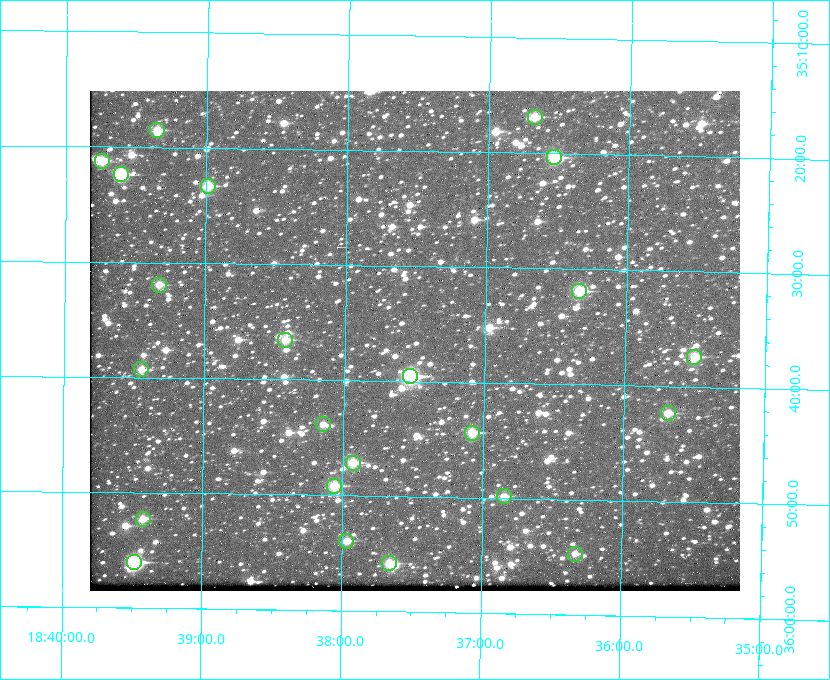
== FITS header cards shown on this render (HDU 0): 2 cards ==
NAXIS1  =                  650 / Width of table row in bytes
NAXIS2  =                  500 / Number of rows in table

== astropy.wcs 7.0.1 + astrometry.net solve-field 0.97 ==
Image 650 x 500 px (HDU 0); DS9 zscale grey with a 90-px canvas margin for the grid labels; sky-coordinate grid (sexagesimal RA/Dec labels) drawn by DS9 from the SOLVED WCS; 23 Tycho-2 reference stars matched to detected sources circled (green)
Header WCS: none
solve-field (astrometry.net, Tycho-2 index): SOLVED blind (the file carries no WCS)
Solved WCS: RA---TAN-SIP/DEC--TAN-SIP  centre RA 18:37:30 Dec +35:36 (279.38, +35.61 deg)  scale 5.22 arcsec/px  FOV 56.5' x 43.4'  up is +179 deg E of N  parity flipped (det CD > 0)
(file carries no celestial WCS; the grid is the blind solution)
Tycho-2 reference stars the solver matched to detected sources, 23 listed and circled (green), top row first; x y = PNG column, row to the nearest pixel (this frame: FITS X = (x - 90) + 1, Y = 500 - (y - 91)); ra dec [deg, ICRS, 3 dp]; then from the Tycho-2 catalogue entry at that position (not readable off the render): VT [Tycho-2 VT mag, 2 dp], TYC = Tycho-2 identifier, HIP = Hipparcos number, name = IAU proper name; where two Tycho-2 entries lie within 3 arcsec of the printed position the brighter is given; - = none
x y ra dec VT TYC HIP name
535 117 279.169 +35.281 10.53 2645-756-1 - -
157 130 279.838 +35.309 10.90 2645-842-1 - -
554 157 279.134 +35.339 9.91 2645-980-1 - -
102 161 279.936 +35.355 10.62 2645-481-1 - -
121 174 279.902 +35.373 9.13 2645-567-1 - -
208 186 279.747 +35.388 10.29 2645-648-1 - -
159 285 279.832 +35.532 10.61 2645-711-1 - -
579 291 279.085 +35.532 9.84 2645-710-1 - -
285 340 279.606 +35.610 10.50 2645-565-1 - -
694 357 278.877 +35.623 10.37 2632-1282-1 - -
141 369 279.862 +35.655 10.83 2649-120-1 - -
410 376 279.382 +35.660 8.88 2649-136-1 91311 -
668 413 278.922 +35.705 10.37 2636-96-1 - -
323 424 279.537 +35.731 11.00 2649-31-1 - -
472 433 279.271 +35.739 10.27 2649-22-1 - -
353 463 279.483 +35.786 9.96 2649-1276-1 - -
334 486 279.516 +35.819 10.07 2649-1464-1 - -
504 496 279.212 +35.831 10.99 2649-1529-1 - -
143 519 279.857 +35.871 10.88 2649-1588-1 - -
346 541 279.492 +35.899 10.86 2649-1492-1 - -
575 554 279.083 +35.912 11.42 2649-1448-1 - -
134 562 279.871 +35.934 9.15 2649-1364-1 91485 -
389 563 279.414 +35.931 10.32 2649-1381-1 - -